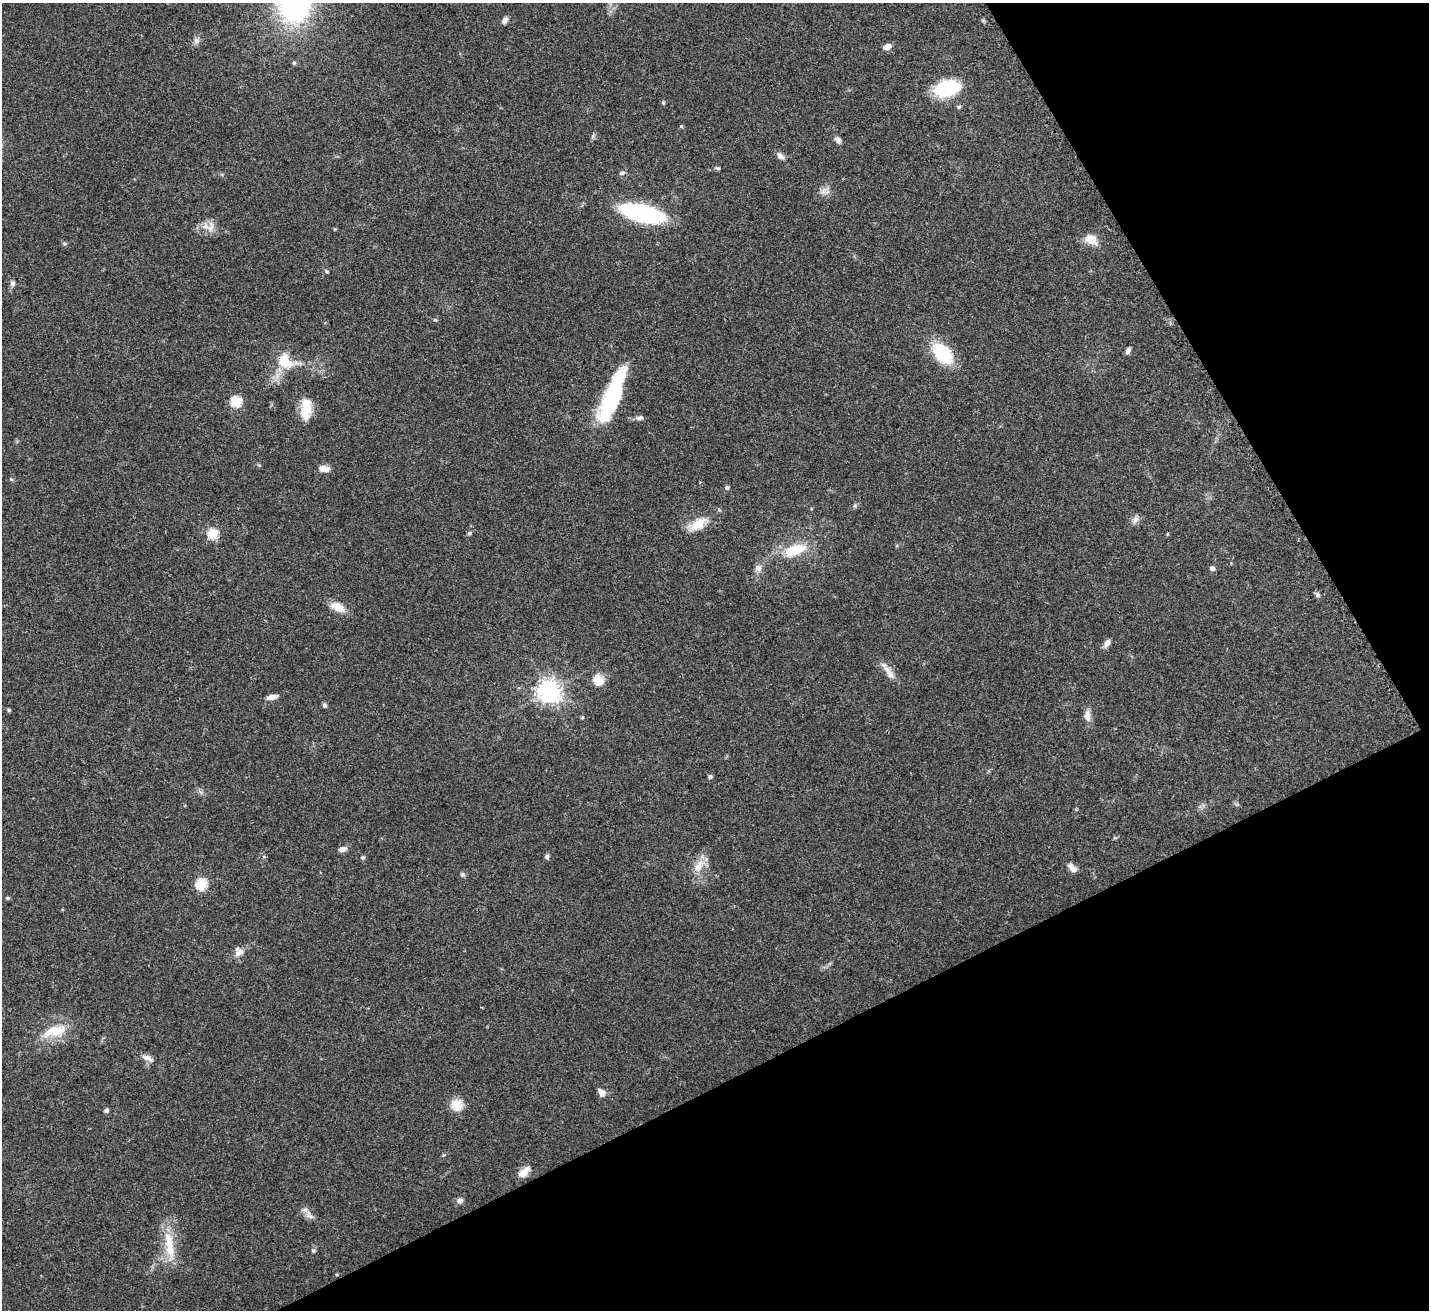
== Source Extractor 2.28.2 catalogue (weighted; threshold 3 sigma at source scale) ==
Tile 12 of 4 x 4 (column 4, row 3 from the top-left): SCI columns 4328-5754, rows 1532-2839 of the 5797 x 5807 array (HDU 1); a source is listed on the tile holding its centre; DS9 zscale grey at full resolution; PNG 1431 x 1312 px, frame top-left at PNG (2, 3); no overlay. Shown black and unused: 27% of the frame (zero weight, under 3 of 4 exposures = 5% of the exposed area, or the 3 px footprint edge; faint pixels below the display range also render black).
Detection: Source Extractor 2.28.2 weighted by HDU 2 'WHT'; one run over the whole footprint, this tile lists its part. Background 0.0412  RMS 0.0047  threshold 0.0213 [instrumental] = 3 sigma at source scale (4.5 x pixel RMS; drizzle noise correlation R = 1.50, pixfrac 1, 0.05/0.05 arcsec/px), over >= 5 px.
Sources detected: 75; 1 inside a brighter object's white glare — not listed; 2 inside a brighter listed object's ellipse — not listed separately; the other 72 listed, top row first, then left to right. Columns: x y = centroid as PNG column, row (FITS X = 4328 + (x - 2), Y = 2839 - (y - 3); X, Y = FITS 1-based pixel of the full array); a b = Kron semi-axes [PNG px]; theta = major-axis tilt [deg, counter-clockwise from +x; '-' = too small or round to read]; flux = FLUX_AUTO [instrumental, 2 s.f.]
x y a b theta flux
295 4 37 31 77 92
505 20 9 6 61 1.7
196 41 9 7 -58 1.7
887 46 8 6 17 2.9
294 63 5 4 - 0.75
947 88 28 17 14 24
663 103 5 4 - 0.63
959 107 5 4 - 0.72
681 126 5 4 - 0.51
593 136 7 4 71 0.85
838 140 9 6 -53 2
780 156 10 7 -46 2.1
718 168 7 4 -26 0.74
622 173 8 5 25 1.2
825 191 14 9 -8 2.8
642 213 29 11 -15 88
206 227 14 8 -25 3.6
335 229 4 4 - 0.49
1091 239 12 9 -28 7.3
327 271 6 4 -45 0.54
12 283 8 6 77 1.4
435 320 5 4 - 0.58
1128 351 7 5 60 1.6
942 353 19 13 -49 30
285 361 19 14 -49 12
612 397 58 17 67 43
236 401 5 5 - 36
306 409 26 12 85 10
640 418 10 6 17 1.5
259 465 6 3 -18 0.49
324 468 12 7 -7 3.6
11 479 5 5 - 0.54
727 487 6 5 - 0.84
855 506 6 4 -72 0.64
1135 520 11 8 55 2.1
697 524 25 13 33 8.7
213 533 5 5 - 28
469 533 6 4 22 0.72
795 550 32 14 19 15
758 568 9 8 - 2.3
1212 568 6 5 - 1.5
1318 595 6 5 - 0.9
338 607 17 10 -26 6.2
1107 643 10 6 63 2.2
887 670 18 8 -50 4.1
598 680 14 12 -39 6
549 691 7 7 - 360
272 697 13 5 11 2.8
324 705 7 5 -65 0.91
9 710 5 4 - 0.63
1087 716 15 8 -85 3.2
582 717 5 3 - 0.49
710 777 4 4 - 1.3
342 849 10 6 13 2.1
362 857 5 5 - 0.81
547 857 6 6 - 1
699 866 22 10 60 6.1
1073 869 10 8 -31 2.4
462 874 6 6 - 0.97
201 884 6 5 - 41
7 898 5 5 - 0.63
239 952 13 10 40 3.3
54 1031 36 14 15 13
147 1058 16 7 -25 2.7
602 1093 11 8 -58 2.6
457 1105 15 15 - 6
106 1110 5 5 - 0.97
526 1170 18 9 51 3.9
460 1201 8 7 - 1.8
309 1215 15 7 -49 2.8
169 1245 42 11 -81 13
313 1251 5 5 - 0.94
Isophote crosses this tile's border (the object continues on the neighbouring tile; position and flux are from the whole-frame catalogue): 1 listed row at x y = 295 4